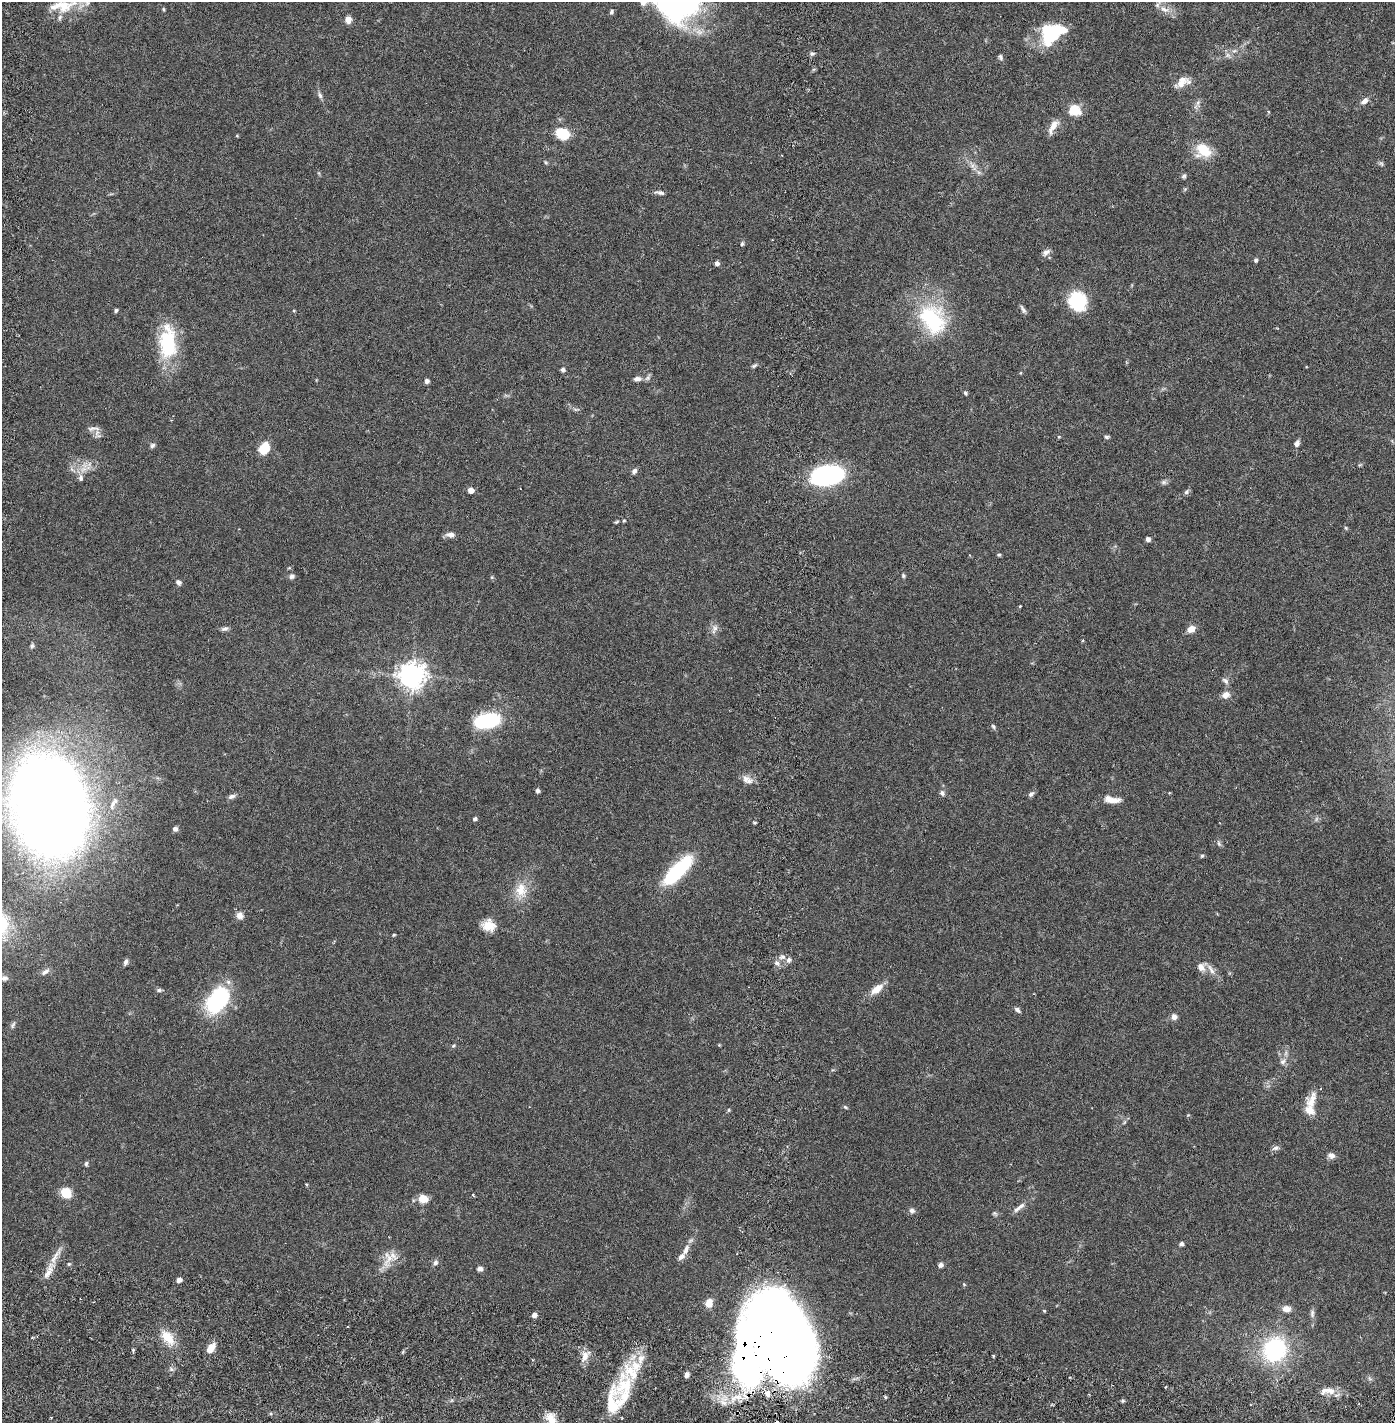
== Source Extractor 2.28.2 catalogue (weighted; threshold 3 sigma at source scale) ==
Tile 10 of 4 x 4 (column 2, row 3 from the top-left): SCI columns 1497-2889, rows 1510-2930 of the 5890 x 5857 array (HDU 1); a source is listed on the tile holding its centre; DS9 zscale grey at full resolution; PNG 1397 x 1425 px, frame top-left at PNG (2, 2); no overlay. Shown black and unused: <1% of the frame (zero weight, under 2 of 6 exposures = <1% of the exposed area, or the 3 px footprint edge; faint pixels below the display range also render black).
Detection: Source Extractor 2.28.2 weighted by HDU 2 'WHT'; one run over the whole footprint, this tile lists its part. Background 0.041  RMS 0.004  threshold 0.0163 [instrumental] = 3 sigma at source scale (4.09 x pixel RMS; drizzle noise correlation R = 1.36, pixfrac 0.8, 0.05/0.05 arcsec/px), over >= 5 px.
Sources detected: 159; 3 inside a brighter object's white glare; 3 cosmic-ray / hot-pixel residue — not listed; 14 inside a brighter listed object's ellipse — not listed separately; the other 139 listed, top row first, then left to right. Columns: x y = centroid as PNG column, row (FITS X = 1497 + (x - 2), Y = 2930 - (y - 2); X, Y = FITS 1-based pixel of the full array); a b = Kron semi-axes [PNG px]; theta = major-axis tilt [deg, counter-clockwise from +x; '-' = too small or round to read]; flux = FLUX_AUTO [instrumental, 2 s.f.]
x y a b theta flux
62 6 37 16 2 6.6
163 9 6 4 -88 0.25
1164 9 13 7 -13 1.8
611 12 7 5 70 0.47
348 20 8 7 - 1.4
1051 37 28 17 31 9
1234 51 7 4 18 0.47
812 54 7 4 14 0.5
1228 55 7 5 -90 0.61
1001 57 7 6 - 0.53
1181 83 20 9 28 2.3
320 95 9 5 -65 0.64
1364 101 9 6 37 1.2
1198 103 7 5 61 0.64
1074 110 14 12 -18 4.1
1053 127 21 7 60 2.2
563 134 10 8 -25 9.1
237 136 5 3 - 0.2
1204 150 19 13 -40 5.9
545 162 6 4 -71 0.28
1381 164 8 4 -45 0.42
972 166 7 4 19 0.54
1184 176 7 5 57 0.44
660 193 11 5 -11 0.73
742 244 6 4 72 0.39
1046 252 11 7 39 1
1256 260 5 5 - 0.39
717 263 5 5 - 0.79
1077 301 20 18 -67 12
1023 309 12 5 -62 0.66
116 310 5 4 - 0.37
294 311 4 3 - 0.21
932 319 45 32 -58 20
168 343 41 20 -89 14
754 366 8 4 22 0.42
563 370 5 4 - 0.6
637 379 10 6 4 1
427 381 6 5 - 0.61
965 393 5 4 - 0.4
97 434 15 7 -79 1
1059 437 5 3 - 0.2
1106 437 6 4 11 0.4
1297 443 7 6 - 0.96
152 445 7 6 - 0.52
264 448 12 10 61 4.7
634 471 7 5 47 0.77
827 475 29 17 11 32
81 478 10 7 85 1
1164 482 7 6 - 0.54
471 490 5 5 - 1.6
1187 492 8 5 45 0.52
624 521 4 3 - 0.27
616 522 6 3 35 0.28
1346 528 6 3 -71 0.27
451 535 11 7 -4 1.2
1148 539 5 5 - 0.79
999 555 5 4 - 0.32
292 576 7 6 - 0.68
903 576 6 4 -71 0.33
178 582 7 6 - 0.71
1020 606 3 3 - 0.21
225 629 9 5 16 0.65
714 629 14 8 74 1.3
1191 629 8 6 31 2.1
32 646 6 5 - 0.4
412 675 9 8 - 220
1225 681 10 5 -43 0.71
1226 695 11 8 24 1.4
487 721 24 13 12 18
993 726 7 4 -62 0.41
746 779 11 11 - 1.7
537 791 5 4 - 0.77
942 793 8 6 -65 0.62
1031 794 9 5 44 0.6
231 796 10 6 21 0.75
1112 800 20 7 -8 2.3
51 805 62 45 -78 470
475 819 6 4 22 0.44
175 829 6 5 - 0.73
1219 843 8 5 -64 0.5
1202 856 5 4 - 0.35
678 870 42 14 45 16
521 890 21 17 90 4.6
240 915 9 8 - 1.3
488 925 13 11 -5 3.9
394 935 4 4 - 0.24
782 957 8 6 14 0.82
789 960 7 6 - 0.71
125 962 8 5 69 0.7
777 963 7 5 -15 0.74
1201 967 10 8 -53 1.6
1211 969 17 6 -61 1.4
45 972 12 6 32 0.83
4 978 11 7 -10 1.1
877 989 18 8 39 2.7
159 990 7 5 0 0.46
217 1000 31 20 53 20
1017 1010 9 5 -39 0.68
1174 1017 7 6 - 1.1
13 1025 10 4 62 0.53
453 1046 5 4 - 0.29
1283 1061 8 7 - 0.89
1311 1101 24 13 70 3.3
845 1107 6 4 -36 0.31
729 1110 5 3 - 0.24
1276 1148 11 6 20 0.7
1331 1156 10 7 -17 0.96
86 1164 6 5 - 0.41
66 1193 14 12 -38 3
473 1195 4 3 - 0.28
423 1199 11 9 -11 2.5
1017 1209 12 6 39 0.96
912 1211 7 6 - 0.71
1181 1244 5 5 - 0.59
686 1249 16 7 67 1.6
54 1258 33 5 59 2.4
388 1258 24 13 72 3.6
435 1263 7 6 - 0.67
69 1264 5 3 - 0.25
940 1265 6 5 - 0.72
480 1269 7 6 - 0.73
179 1280 6 5 - 0.93
709 1303 9 7 73 2.4
1286 1309 10 7 -2 1.6
1044 1311 4 4 - 0.23
1312 1313 11 6 90 0.7
534 1315 5 5 - 0.97
168 1337 20 12 -45 4.3
783 1340 77 47 -67 380
210 1348 10 6 54 2.9
133 1350 6 3 90 0.3
1274 1350 20 18 52 27
585 1356 15 9 78 2
687 1375 7 5 71 0.89
625 1385 31 28 63 11
1165 1387 4 2 - 0.18
1331 1391 13 9 -20 2.1
885 1397 5 3 - 0.25
551 1418 16 11 -61 2.6
Overlapping masked pixels (flux is a lower limit): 1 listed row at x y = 783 1340
Isophote crosses this tile's border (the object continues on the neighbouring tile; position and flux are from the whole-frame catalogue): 3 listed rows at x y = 62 6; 4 978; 551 1418